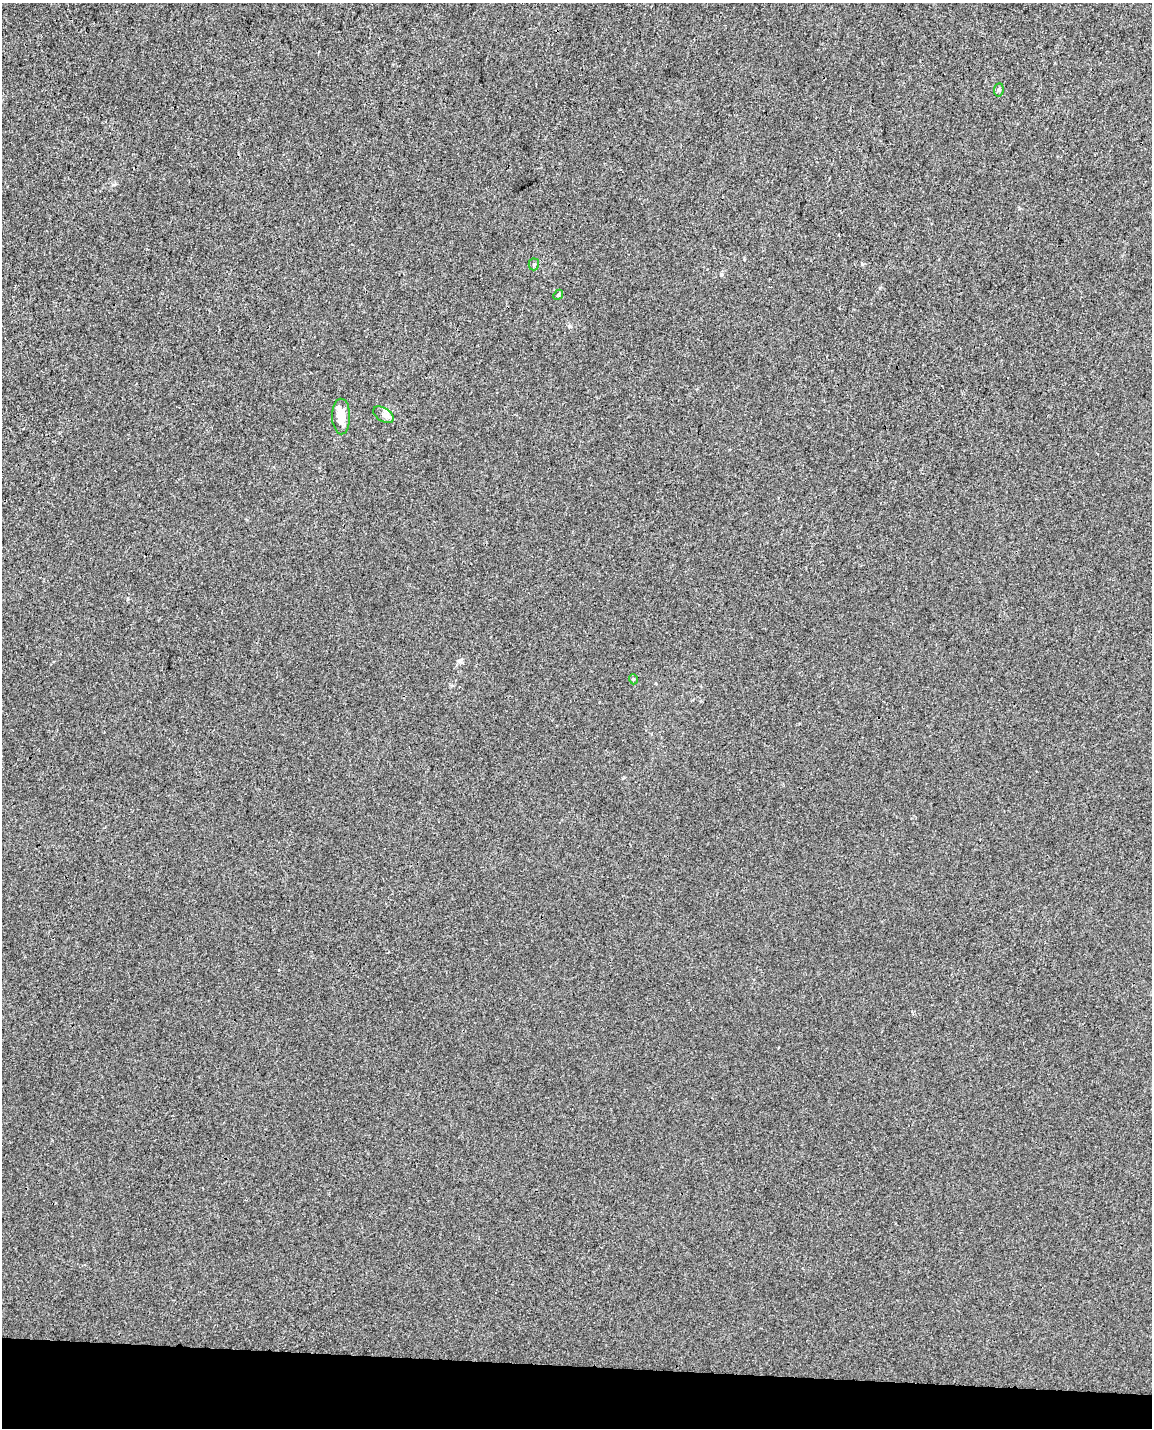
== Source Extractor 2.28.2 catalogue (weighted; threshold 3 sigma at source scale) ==
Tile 11 of 4 x 3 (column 3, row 3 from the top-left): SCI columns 2319-3468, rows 342-1767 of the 4626 x 4904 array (HDU 1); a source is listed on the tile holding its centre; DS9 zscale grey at full resolution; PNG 1154 x 1430 px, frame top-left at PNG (2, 3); each listed source drawn as its Kron ellipse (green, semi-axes under 4 px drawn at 4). Shown black and unused: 4% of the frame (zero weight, under 3 of 4 exposures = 5% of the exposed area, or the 3 px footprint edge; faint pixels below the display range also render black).
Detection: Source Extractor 2.28.2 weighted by HDU 2 'WHT'; one run over the whole footprint, this tile lists its part. Background -7.69e-04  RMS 0.005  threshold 0.0223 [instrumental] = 3 sigma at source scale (4.5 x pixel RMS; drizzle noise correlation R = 1.50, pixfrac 1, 0.0396/0.0396 arcsec/px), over >= 5 px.
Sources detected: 7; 1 inside a brighter listed object's ellipse — not listed separately; the other 6 listed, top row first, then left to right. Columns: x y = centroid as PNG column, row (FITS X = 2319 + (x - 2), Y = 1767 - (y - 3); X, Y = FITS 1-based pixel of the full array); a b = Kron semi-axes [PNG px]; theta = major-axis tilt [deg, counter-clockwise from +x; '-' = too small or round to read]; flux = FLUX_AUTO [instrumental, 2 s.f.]
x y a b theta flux
999 90 7 5 83 0.85
534 264 6 5 - 0.83
558 295 5 4 - 0.64
384 415 11 7 -33 2.5
341 416 18 9 -90 7.4
633 679 5 3 - 0.48